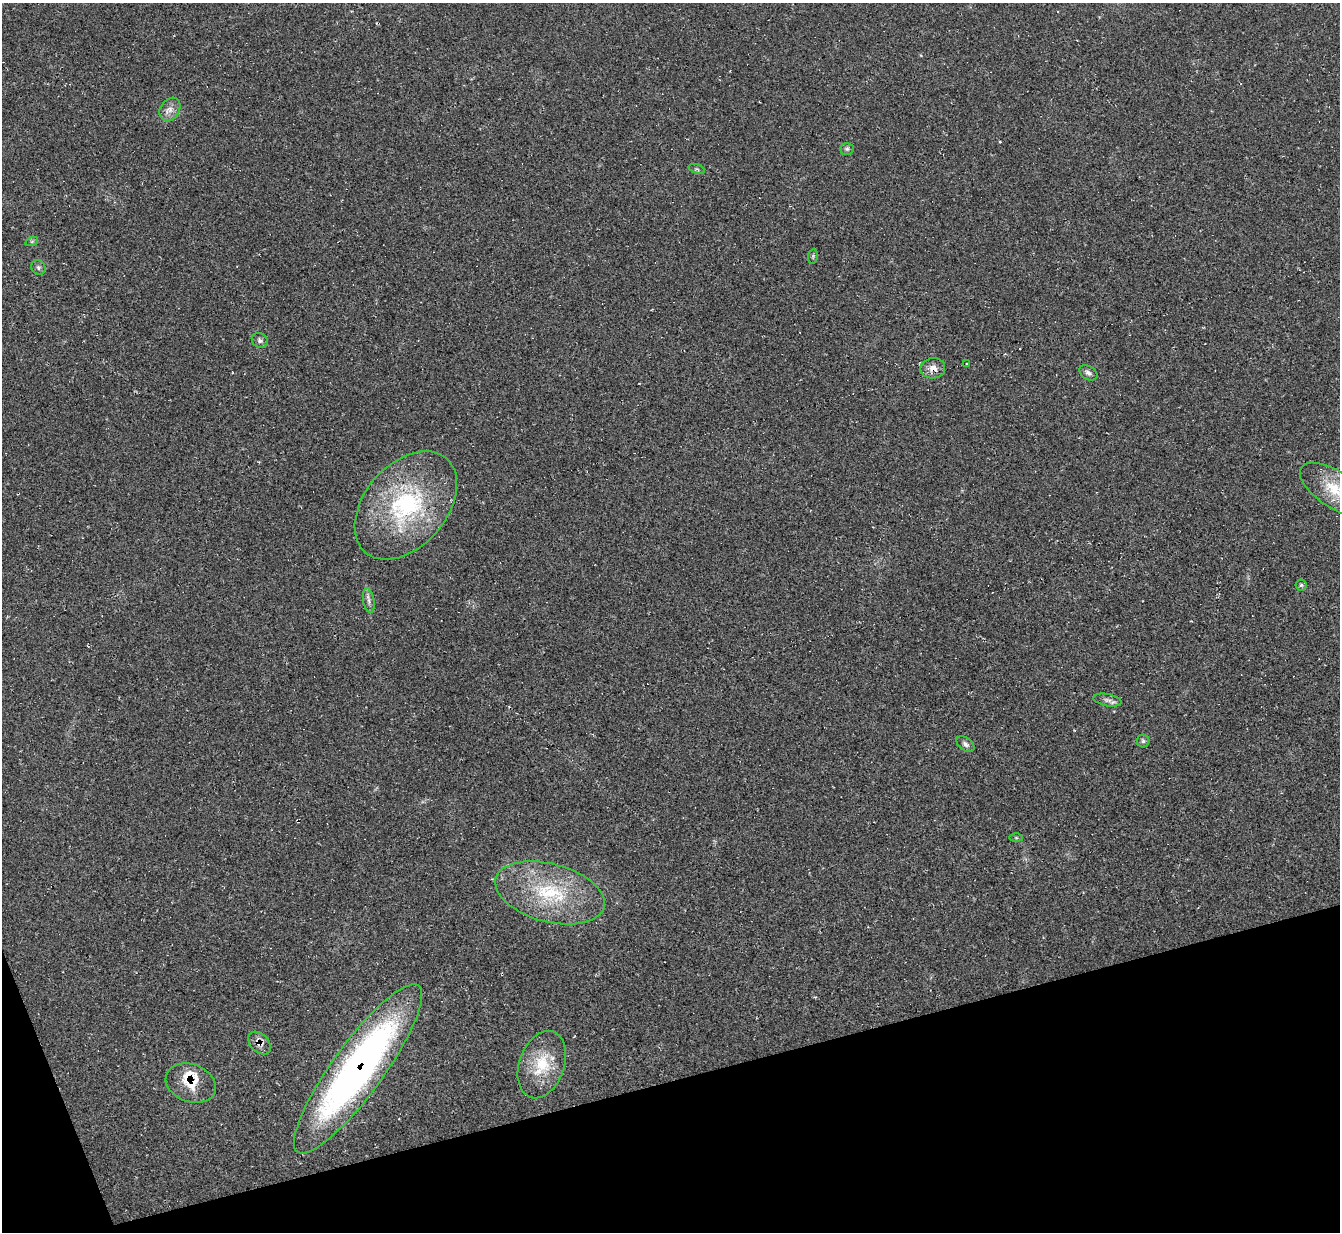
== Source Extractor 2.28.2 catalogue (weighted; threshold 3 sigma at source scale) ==
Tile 14 of 4 x 4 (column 2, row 4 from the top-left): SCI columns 1346-2683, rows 279-1508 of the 5358 x 5342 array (HDU 1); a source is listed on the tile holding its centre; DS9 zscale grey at full resolution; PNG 1342 x 1234 px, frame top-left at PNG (2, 3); each listed source drawn as its Kron ellipse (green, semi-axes under 4 px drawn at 4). Shown black and unused: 13% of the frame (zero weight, under 2 of 3 exposures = <1% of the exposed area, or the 3 px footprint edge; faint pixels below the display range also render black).
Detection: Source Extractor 2.28.2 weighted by HDU 2 'WHT'; one run over the whole footprint, this tile lists its part. Background 0.0474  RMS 0.0067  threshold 0.0302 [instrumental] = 3 sigma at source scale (4.5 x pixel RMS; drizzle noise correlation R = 1.50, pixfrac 1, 0.05/0.05 arcsec/px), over >= 5 px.
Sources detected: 29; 4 cosmic-ray / hot-pixel residue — neither listed nor drawn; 2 inside a brighter listed object's ellipse — not listed separately; the other 23 listed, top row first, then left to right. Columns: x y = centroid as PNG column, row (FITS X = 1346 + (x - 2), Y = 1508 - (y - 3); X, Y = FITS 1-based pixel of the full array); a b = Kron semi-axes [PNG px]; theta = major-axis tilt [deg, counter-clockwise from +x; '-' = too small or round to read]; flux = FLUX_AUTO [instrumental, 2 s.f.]
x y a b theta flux
170 109 12 9 58 5
847 149 7 5 2 1.5
697 169 8 4 -19 1.2
32 241 6 4 19 0.97
813 256 7 5 79 1.2
38 267 8 6 -50 1.6
260 340 8 7 - 2.1
967 363 3 3 - 2.2
933 368 12 10 6 5.8
1088 373 10 6 -34 2.6
1335 489 40 18 -33 29
406 505 62 41 49 94
1301 585 5 5 - 1
369 601 13 5 -80 2.8
1107 700 14 6 -11 3.2
1143 741 6 6 - 1.4
966 744 10 6 -38 2.4
1016 838 6 4 -1 0.98
550 893 56 29 -15 60
260 1043 13 9 -46 5.2
542 1064 35 22 71 28
358 1069 103 25 54 300
191 1083 26 18 -20 17
Overlapping masked pixels (flux is a lower limit): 4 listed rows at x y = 933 368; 260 1043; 358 1069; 191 1083
Isophote crosses this tile's border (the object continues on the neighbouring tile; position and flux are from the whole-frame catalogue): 1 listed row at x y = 1335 489